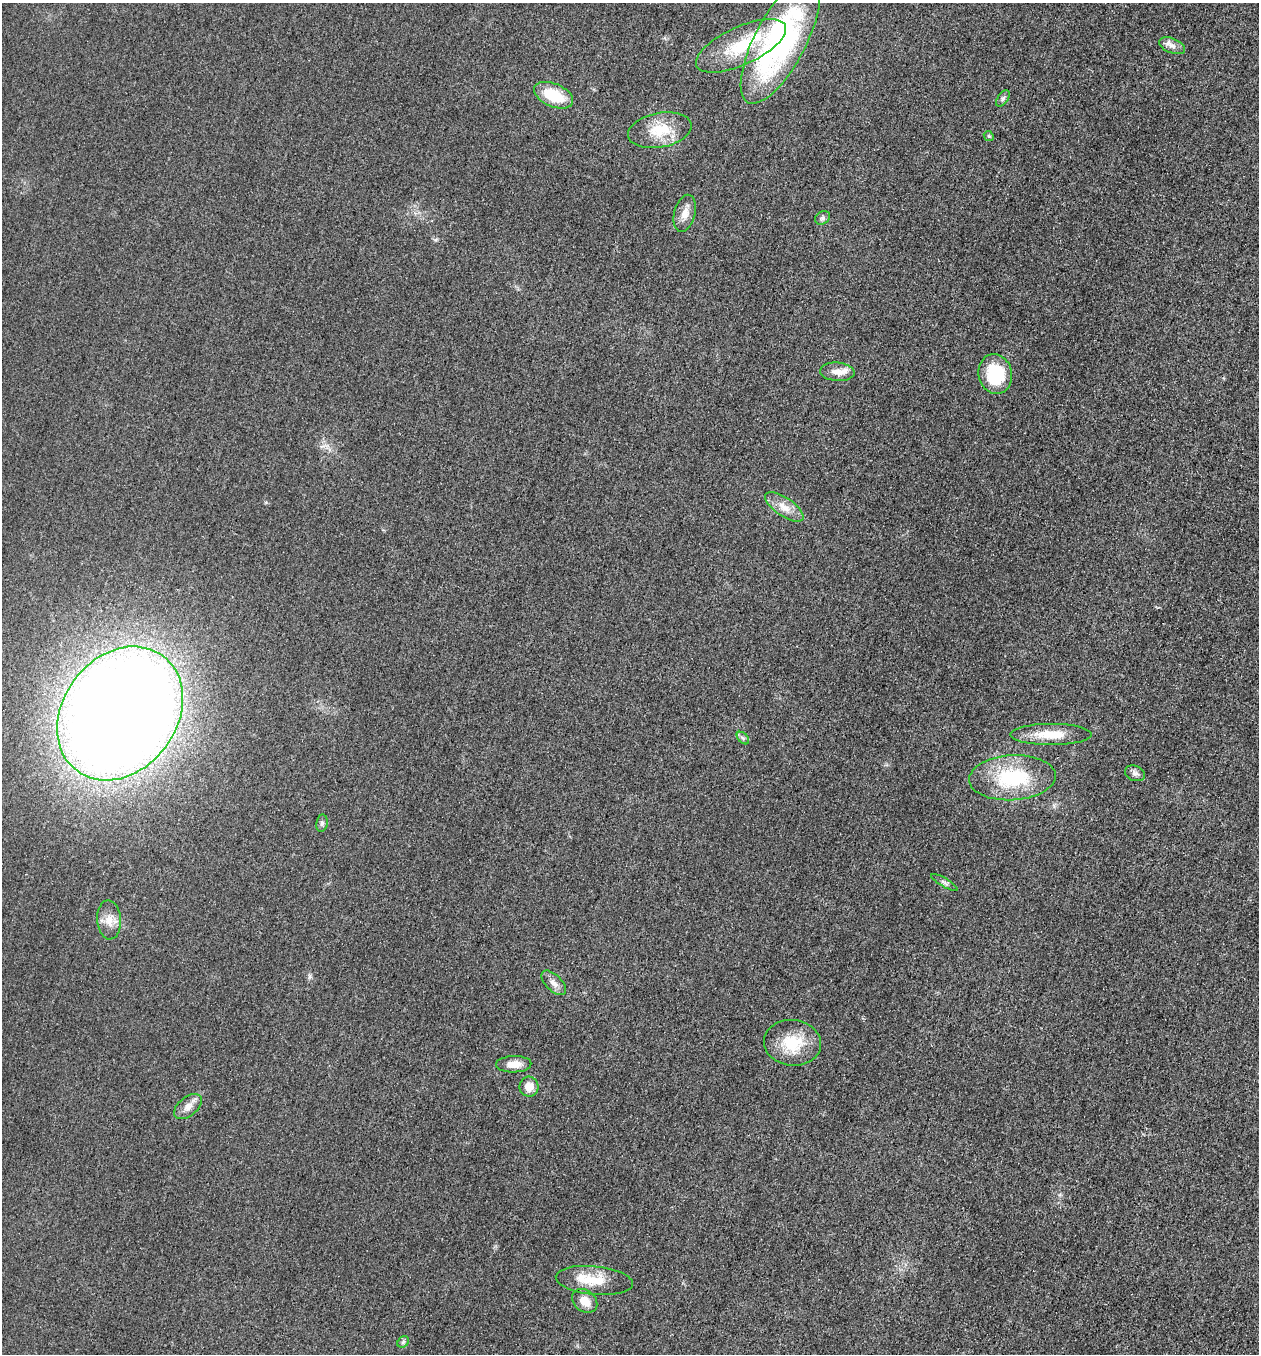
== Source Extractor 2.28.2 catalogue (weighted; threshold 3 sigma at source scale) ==
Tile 6 of 4 x 4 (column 2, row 2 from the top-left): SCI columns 1456-2712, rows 2726-4077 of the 5507 x 5463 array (HDU 1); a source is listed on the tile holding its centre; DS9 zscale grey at full resolution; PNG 1261 x 1356 px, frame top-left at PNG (2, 3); each listed source drawn as its Kron ellipse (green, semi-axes under 4 px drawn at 4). Shown black and unused: <1% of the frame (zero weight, under 3 of 5 exposures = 4% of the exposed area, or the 3 px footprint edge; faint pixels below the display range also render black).
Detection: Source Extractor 2.28.2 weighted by HDU 2 'WHT'; one run over the whole footprint, this tile lists its part. Background 0.0227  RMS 0.0053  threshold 0.0237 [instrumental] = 3 sigma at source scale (4.5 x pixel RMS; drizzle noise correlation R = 1.50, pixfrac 1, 0.05/0.05 arcsec/px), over >= 5 px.
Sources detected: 30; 2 inside a brighter listed object's ellipse — not listed separately; the other 28 listed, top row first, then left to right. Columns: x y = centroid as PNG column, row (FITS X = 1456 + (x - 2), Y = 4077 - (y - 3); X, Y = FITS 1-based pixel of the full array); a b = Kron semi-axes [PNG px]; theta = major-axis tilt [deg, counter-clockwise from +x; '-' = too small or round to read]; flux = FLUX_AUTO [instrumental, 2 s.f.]
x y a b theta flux
780 40 70 25 62 130
741 46 49 19 25 28
1172 46 14 7 -22 3.1
554 95 21 11 -24 18
1003 99 9 5 53 1.3
660 130 32 17 11 16
989 136 5 4 - 0.72
685 213 19 10 75 5.1
822 218 8 6 32 1.3
837 372 17 9 -4 4.9
995 374 20 17 -77 25
784 507 22 9 -34 6.6
120 713 72 57 53 1300
1051 734 41 10 0 13
743 738 7 4 -45 1.1
1135 773 10 7 -21 1.9
1012 778 43 22 3 40
322 823 8 5 80 1.3
944 882 15 4 -30 1.5
109 920 19 12 -85 6.4
554 983 15 8 -45 3.5
792 1043 28 23 -7 19
514 1064 18 8 2 4.9
529 1087 10 9 - 5.7
188 1106 16 9 39 4.3
594 1280 39 14 -6 15
585 1301 14 10 -38 7
403 1342 6 5 - 0.95
Isophote crosses this tile's border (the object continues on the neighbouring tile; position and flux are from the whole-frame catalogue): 1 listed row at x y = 120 713